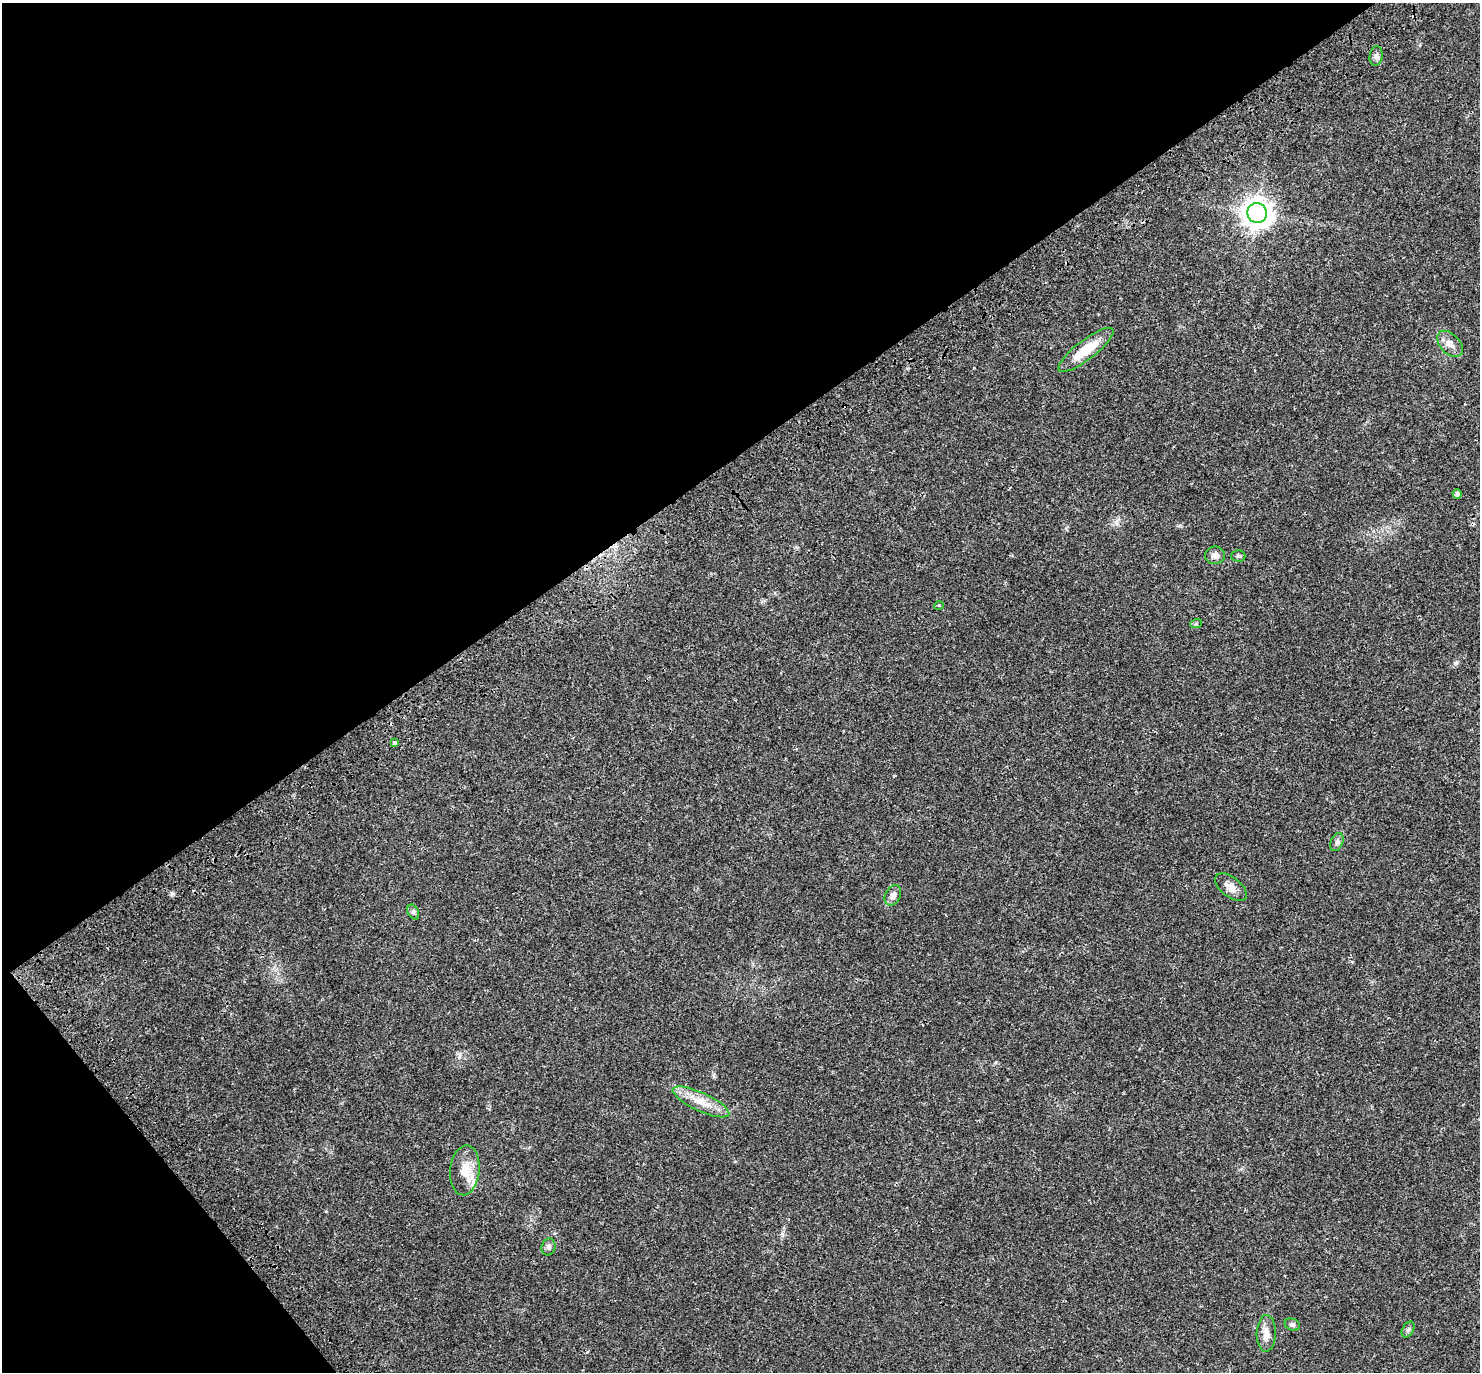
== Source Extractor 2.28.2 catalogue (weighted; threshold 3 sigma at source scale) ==
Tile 5 of 4 x 4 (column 1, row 2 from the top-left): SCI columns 127-1604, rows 3031-4400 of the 6170 x 6120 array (HDU 1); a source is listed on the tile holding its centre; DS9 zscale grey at full resolution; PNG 1482 x 1374 px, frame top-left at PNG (2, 3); each listed source drawn as its Kron ellipse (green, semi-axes under 4 px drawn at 4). Shown black and unused: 37% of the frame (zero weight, under 3 of 4 exposures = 9% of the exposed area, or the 3 px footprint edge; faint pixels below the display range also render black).
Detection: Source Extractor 2.28.2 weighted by HDU 2 'WHT'; one run over the whole footprint, this tile lists its part. Background 0.0357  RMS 0.0036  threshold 0.0163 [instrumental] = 3 sigma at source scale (4.5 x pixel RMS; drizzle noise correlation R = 1.50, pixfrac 1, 0.0396/0.0396 arcsec/px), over >= 5 px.
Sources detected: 20; all 20 listed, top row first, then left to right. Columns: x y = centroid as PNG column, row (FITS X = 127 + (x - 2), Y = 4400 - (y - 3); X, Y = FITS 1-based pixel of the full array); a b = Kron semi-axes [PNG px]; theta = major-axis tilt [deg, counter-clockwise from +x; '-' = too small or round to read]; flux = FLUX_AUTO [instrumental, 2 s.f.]
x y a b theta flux
1376 56 10 6 81 1.2
1257 213 10 9 - 410
1450 344 15 9 -46 2.8
1086 350 34 9 38 9.4
1457 494 5 4 - 1.3
1215 555 10 9 - 1.8
1238 556 7 5 0 0.63
939 605 5 3 - 0.33
1196 624 6 4 19 0.45
395 743 4 4 - 2.6
1337 842 9 6 68 0.98
1231 887 18 10 -38 2.9
893 895 11 7 64 1.7
413 912 8 5 -62 0.76
701 1102 31 9 -25 6
465 1170 25 14 84 6.4
549 1247 8 7 - 1.1
1292 1325 8 5 -21 0.88
1408 1330 8 5 62 0.81
1266 1333 18 9 88 3.1
Unlisted compact peaks at least as high as the median listed source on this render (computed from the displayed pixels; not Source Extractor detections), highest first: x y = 1455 663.